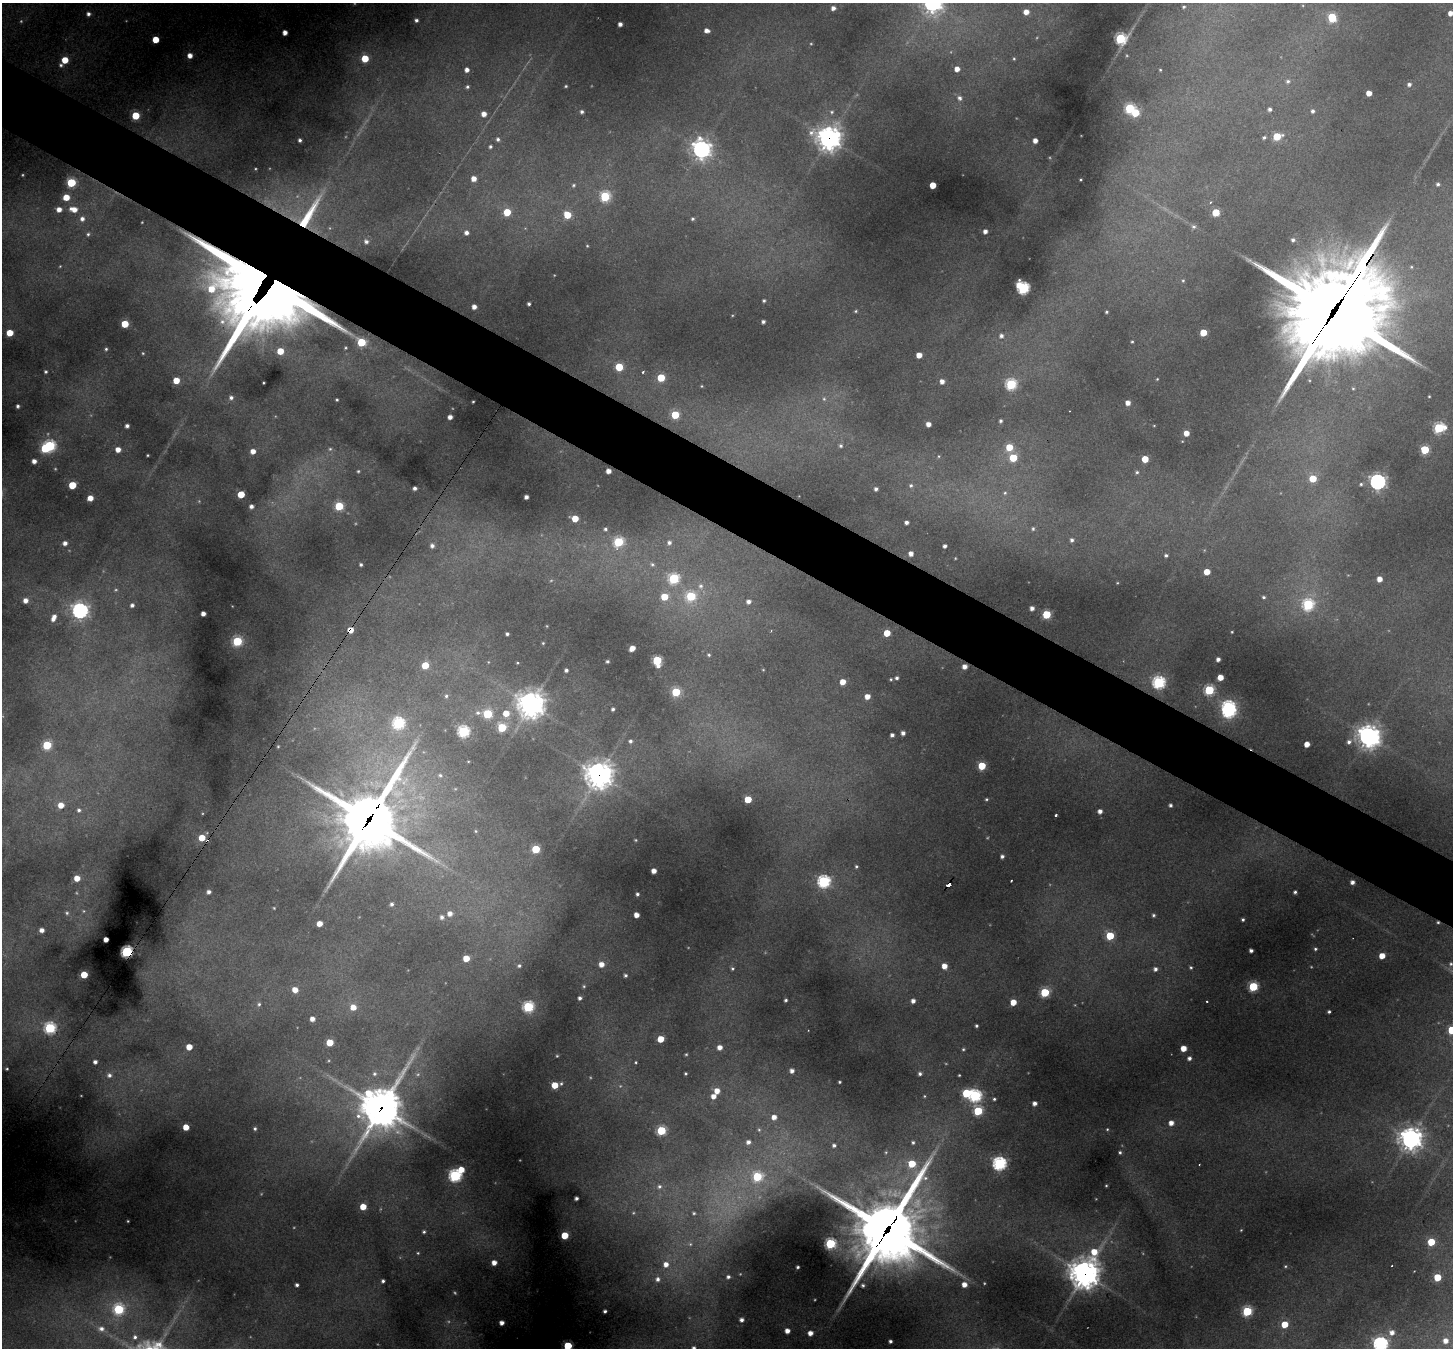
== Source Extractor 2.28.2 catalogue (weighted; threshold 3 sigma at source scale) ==
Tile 11 of 4 x 4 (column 3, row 3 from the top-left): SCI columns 2902-4352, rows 1630-2975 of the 5802 x 5810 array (HDU 1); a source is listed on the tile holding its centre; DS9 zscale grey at full resolution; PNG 1455 x 1350 px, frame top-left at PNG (2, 3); no overlay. Shown black and unused: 5% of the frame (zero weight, under 2 of 3 exposures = <1% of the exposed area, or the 3 px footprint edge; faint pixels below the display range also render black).
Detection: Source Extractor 2.28.2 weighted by HDU 2 'WHT'; one run over the whole footprint, this tile lists its part. Background 0.331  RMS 0.015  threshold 0.0673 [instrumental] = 3 sigma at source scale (4.5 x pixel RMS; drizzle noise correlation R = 1.50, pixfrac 1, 0.05/0.05 arcsec/px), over >= 5 px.
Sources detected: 416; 34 too faint to see at this stretch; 5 inside a brighter object's white glare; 5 cosmic-ray / hot-pixel residue — not listed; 1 inside a brighter listed object's ellipse — not listed separately; the other 371 listed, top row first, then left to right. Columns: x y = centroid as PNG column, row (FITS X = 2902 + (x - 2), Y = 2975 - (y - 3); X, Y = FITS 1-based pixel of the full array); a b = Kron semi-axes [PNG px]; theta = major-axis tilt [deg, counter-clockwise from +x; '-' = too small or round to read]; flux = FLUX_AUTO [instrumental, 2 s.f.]
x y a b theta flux
1184 7 4 4 - 2.8
833 8 4 4 - 7.7
1026 12 5 4 - 16
1450 13 4 4 - 12
88 14 5 5 - 5.9
1332 17 6 5 - 91
416 20 4 4 - 4.5
620 24 4 4 - 8
707 30 5 4 - 9.5
285 32 4 4 - 12
1120 38 6 6 - 190
156 40 5 5 - 40
190 56 5 5 - 14
365 58 5 5 - 48
1014 58 4 3 - 1.8
65 60 5 5 - 36
61 65 5 5 - 4
957 69 5 4 - 13
467 70 4 4 - 9.2
1160 70 4 3 - 1.7
1288 81 6 5 - 4.3
1409 85 5 5 - 5.4
566 86 3 3 - 2
467 87 5 4 - 3.4
1369 93 4 4 - 19
959 98 7 6 - 6.8
1130 108 6 5 - 140
1269 109 4 4 - 5.2
1313 111 5 5 - 4.8
582 112 4 4 - 4.1
832 112 6 5 - 3.3
1135 113 5 5 - 70
484 114 5 5 - 13
136 116 5 5 - 67
1277 136 6 5 - 65
829 138 10 9 - 1400
1264 138 5 4 - 3.2
498 139 6 5 - 4.5
300 140 4 3 - 4.3
1035 141 4 4 - 12
490 147 4 4 - 3.4
701 149 8 8 - 840
474 179 5 5 - 16
1081 180 3 3 - 1.6
71 183 5 5 - 110
1438 184 5 5 - 4.6
573 185 5 5 - 2.8
933 185 5 4 - 36
605 196 6 5 - 140
66 197 5 5 - 31
1211 202 3 3 - 2
59 209 6 5 - 13
74 209 10 7 -11 20
507 212 5 5 - 49
1216 212 5 5 - 63
308 215 49 9 58 79
567 215 5 5 - 45
82 219 7 6 - 9.1
693 219 5 4 - 2.9
1193 226 7 6 - 4.6
985 231 4 4 - 7.9
466 233 6 6 - 7.8
88 234 6 6 - 3.8
1293 240 6 5 - 4.9
366 241 6 6 - 6.5
587 246 3 3 - 1.4
1183 280 5 4 - 2.3
1023 288 7 6 - 290
275 291 67 53 43 4300
764 301 3 3 - 2.8
529 304 4 3 - 4
474 307 4 4 - 10
1335 309 70 30 55 38000
856 311 5 4 - 2.2
1106 312 3 3 - 2.3
763 322 4 4 - 4.7
125 324 5 5 - 48
10 333 5 5 - 36
1203 333 5 5 - 44
1001 336 6 6 - 6.8
361 342 15 5 -35 78
1132 342 3 3 - 1.9
345 348 4 4 - 1.9
106 349 4 4 - 2.7
280 351 5 5 - 31
143 353 4 4 - 1.8
919 355 5 4 - 19
619 367 5 5 - 63
46 372 3 3 - 2.6
643 372 3 3 - 3.2
661 378 5 5 - 60
1157 379 4 4 - 1.6
176 380 5 5 - 30
942 381 4 4 - 9.9
264 383 3 2 - 1.4
1011 384 6 6 - 190
702 386 4 3 - 1.6
1353 388 4 3 - 1.7
1429 396 3 3 - 1.6
231 398 5 5 - 5.1
824 399 7 6 - 4.2
337 400 3 3 - 2.1
473 402 3 2 - 1.7
1128 403 4 4 - 12
18 406 4 4 - 4.1
675 415 5 5 - 63
450 417 4 4 - 9.7
1001 421 4 3 - 3.4
928 424 4 4 - 12
1154 425 4 3 - 1.3
127 426 4 4 - 5.9
1439 428 6 5 - 170
1186 433 4 4 - 18
50 446 6 5 - 190
841 446 6 5 - 3.9
1009 447 5 5 - 41
330 449 5 5 - 2.9
118 450 5 4 - 14
1425 450 5 5 - 92
253 451 4 4 - 13
147 455 3 2 - 1.6
939 456 5 4 - 2.1
1013 458 5 5 - 64
1145 459 5 5 - 40
34 461 4 4 - 10
358 471 4 4 - 2.3
608 471 4 4 - 11
1137 472 6 5 - 3.4
1313 479 5 5 - 45
1378 482 6 6 - 620
1361 484 5 4 - 2.6
72 485 5 5 - 53
911 485 7 6 - 5.1
415 488 4 4 - 5.5
876 489 4 4 - 4.9
1005 493 6 6 - 4.1
241 494 5 5 - 45
526 497 4 4 - 7.2
90 498 5 4 - 19
251 506 4 4 - 6.5
339 506 5 5 - 76
575 518 5 5 - 34
906 522 4 4 - 6.4
605 529 4 4 - 3.2
1033 529 5 5 - 3
1072 540 4 4 - 4.4
618 542 6 5 - 130
65 543 5 5 - 8
669 543 5 5 - 5.6
432 546 6 5 - 6.5
945 546 4 4 - 5.9
911 554 4 4 - 11
1166 555 4 3 - 3.5
361 564 4 4 - 3.4
652 564 6 5 - 3.4
1207 572 5 4 - 27
674 579 6 6 - 160
1379 579 4 4 - 16
1117 583 4 3 - 1.4
700 586 8 7 - 8.4
691 596 6 6 - 110
664 597 5 5 - 38
1264 597 4 4 - 2.9
26 600 5 5 - 13
748 602 5 5 - 7.7
132 605 5 5 - 6.2
1308 605 6 6 - 190
1032 608 5 4 - 8.6
80 611 7 6 - 600
203 613 4 4 - 9.4
1046 614 5 5 - 89
54 618 8 5 66 12
350 630 5 5 - 21
1232 632 3 3 - 1.7
887 633 5 5 - 37
507 634 3 3 - 3.6
237 641 5 5 - 130
543 643 3 3 - 1.6
632 648 5 4 - 17
709 655 5 4 - 2.6
1218 659 4 4 - 7.5
607 661 3 3 - 3.1
657 661 6 5 - 120
517 663 3 3 - 1.6
425 665 5 5 - 42
965 667 4 4 - 12
566 670 4 4 - 4.9
763 670 3 3 - 1.4
1220 677 5 5 - 23
897 678 4 4 - 4.3
891 679 4 4 - 2
843 682 5 4 - 20
1159 682 6 6 - 290
1209 690 6 5 - 150
676 692 5 5 - 89
446 696 7 6 - 5.4
867 696 5 5 - 15
531 704 10 10 - 1800
613 709 4 3 - 3.5
1229 711 7 5 18 330
478 713 10 7 -1 8.8
506 713 7 7 - 28
487 714 6 5 - 100
398 723 6 6 - 230
502 727 6 5 - 81
463 732 6 6 - 230
903 733 4 4 - 6.8
892 735 4 4 - 5.3
1368 736 9 8 - 1300
630 741 5 4 - 4.1
1349 742 6 6 - 6
1307 744 5 4 - 18
47 745 5 5 - 100
278 746 5 4 - 2.1
468 761 4 2 - 1.3
982 766 5 5 - 64
440 775 8 6 -4 5.3
599 775 10 10 - 1500
748 799 5 5 - 42
986 799 4 3 - 2.2
61 805 6 5 - 20
1170 805 4 4 - 4.1
79 810 6 6 - 5.2
1100 811 4 4 - 8.5
1056 815 3 3 - 7.4
368 820 31 24 55 9000
476 831 6 4 -23 2.5
202 838 5 5 - 32
536 849 5 5 - 72
1002 856 4 4 - 4.9
856 866 4 4 - 2.6
654 871 4 4 - 13
77 878 5 5 - 22
824 881 6 6 - 300
1352 882 4 4 - 7.6
949 884 6 3 51 39
209 892 5 4 - 6.6
1295 892 4 3 - 3.5
637 894 4 3 - 3.5
392 904 5 4 - 4.3
274 908 3 3 - 1.5
84 911 5 4 - 2.1
67 913 6 5 - 3.2
450 914 6 6 - 11
636 915 4 4 - 14
1154 915 3 3 - 2.8
442 917 6 6 - 6.7
1243 920 3 3 - 3.1
319 924 5 4 - 19
42 930 4 4 - 9.6
1110 936 5 5 - 75
106 939 4 4 - 13
1315 949 4 4 - 2.8
1251 951 4 3 - 5.4
127 952 5 5 - 310
1382 956 5 4 - 24
466 958 5 5 - 31
601 964 6 6 - 14
1451 964 4 4 - 2.3
519 966 6 5 - 4
944 966 5 5 - 17
1191 967 4 4 - 2.6
732 969 5 5 - 3
1155 969 5 5 - 6.2
84 975 5 5 - 44
625 975 4 4 - 3.7
584 986 5 5 - 2.4
1253 986 5 5 - 130
295 990 6 5 - 17
1045 992 5 5 - 110
580 998 4 4 - 5.1
786 1000 4 3 - 3.2
913 1001 5 4 - 8.4
1207 1001 3 2 - 1.8
1013 1002 5 5 - 26
259 1004 6 5 - 3.4
353 1007 6 6 - 19
528 1007 6 6 - 190
1329 1012 4 3 - 3.2
312 1019 4 4 - 12
976 1026 3 3 - 2.9
50 1028 6 6 - 210
1452 1030 5 5 - 82
660 1039 5 5 - 33
330 1042 5 5 - 48
189 1047 5 5 - 24
720 1047 5 5 - 12
1183 1048 5 5 - 23
963 1049 4 4 - 2.3
686 1054 4 3 - 1.9
557 1056 3 2 - 1.4
1189 1058 5 4 - 5.8
95 1062 4 4 - 6.5
636 1062 3 2 - 2.1
7 1069 3 3 - 1.9
792 1071 4 4 - 7.8
685 1073 3 3 - 2.2
374 1074 7 6 - 4.3
920 1074 5 5 - 4.5
109 1075 7 7 - 7.8
959 1075 3 3 - 1.7
839 1082 3 3 - 2.2
561 1084 5 4 - 2.5
555 1085 5 5 - 36
717 1091 5 5 - 17
966 1093 6 5 - 92
713 1096 5 5 - 13
924 1096 5 4 - 2
975 1096 6 6 - 300
994 1099 3 3 - 2.4
1034 1103 4 4 - 7.7
381 1108 18 15 60 4000
978 1111 6 5 - 110
774 1117 5 5 - 13
1171 1123 5 5 - 13
186 1127 5 4 - 26
255 1129 4 4 - 3.3
1107 1129 4 3 - 1.7
661 1130 5 5 - 110
759 1130 6 5 - 2.8
1411 1139 9 9 - 1200
748 1142 5 5 - 7.5
913 1142 6 5 - 3.9
834 1145 4 4 - 4.2
886 1152 5 5 - 2.3
1120 1152 4 4 - 2.9
912 1164 6 6 - 51
999 1164 6 6 - 380
461 1170 5 5 - 26
455 1176 6 6 - 290
757 1177 6 6 - 110
659 1186 8 7 - 6.7
576 1198 4 3 - 4.7
363 1207 5 5 - 29
694 1213 5 4 - 2.5
128 1221 3 2 - 1.5
887 1230 33 25 57 11000
1241 1230 3 3 - 1.3
424 1232 5 5 - 3.4
565 1235 5 5 - 48
1431 1242 5 5 - 54
830 1244 5 5 - 190
1094 1252 17 9 41 44
494 1263 5 4 - 14
666 1264 7 6 - 14
1285 1266 5 4 - 2.1
798 1267 3 3 - 3.2
1084 1274 11 10 - 2400
728 1277 5 4 - 4.7
1437 1277 5 5 - 48
658 1279 7 6 - 8
383 1281 4 3 - 3.7
297 1285 4 4 - 4.4
863 1285 5 5 - 3.3
964 1285 5 5 - 14
119 1309 6 6 - 160
605 1311 4 3 - 4.2
1247 1311 6 5 - 130
741 1320 5 5 - 7.6
502 1323 4 4 - 9.9
1285 1324 5 5 - 38
101 1329 8 6 -5 7.9
787 1331 4 4 - 13
810 1333 4 4 - 13
1392 1333 7 6 - 11
135 1337 5 5 - 4.2
890 1341 3 3 - 3.8
1445 1341 6 6 - 13
1380 1344 6 6 - 480
568 1346 5 5 - 92
694 1348 6 5 - 5.1
Overlapping masked pixels (flux is a lower limit): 15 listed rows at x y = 829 138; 308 215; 275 291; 1335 309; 361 342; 350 630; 965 667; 599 775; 368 820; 202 838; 949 884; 127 952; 381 1108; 887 1230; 1084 1274
Isophote crosses this tile's border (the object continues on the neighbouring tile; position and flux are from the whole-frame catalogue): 5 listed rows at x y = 1450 13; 1452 1030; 1380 1344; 568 1346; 694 1348